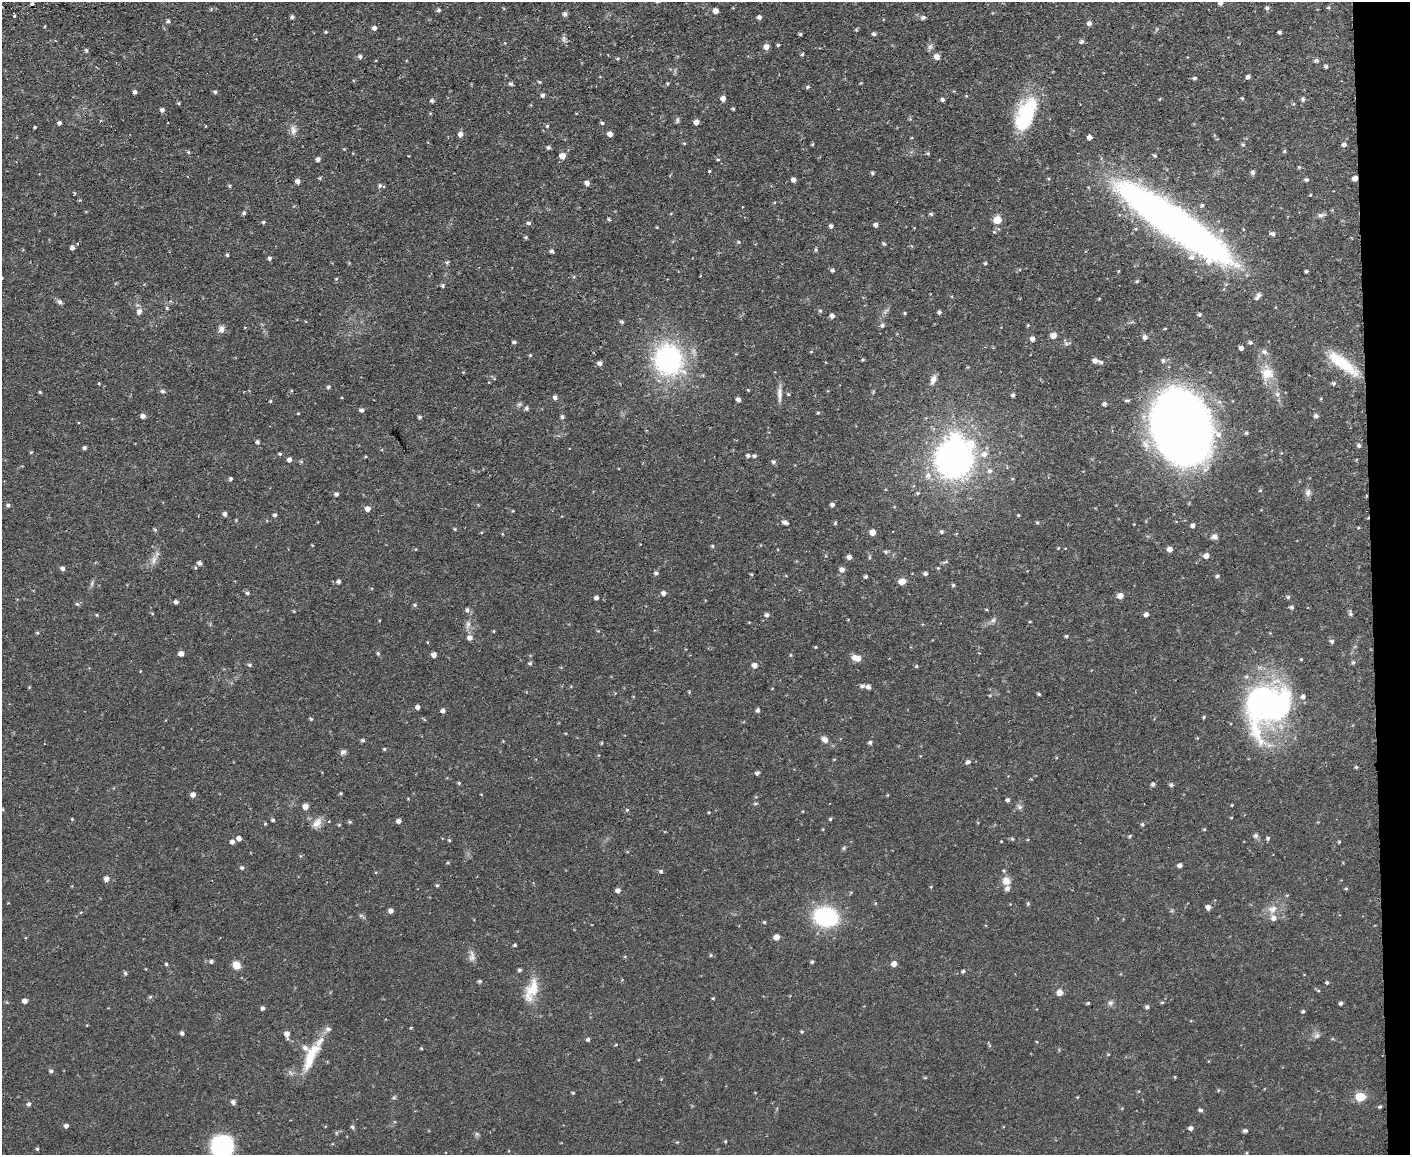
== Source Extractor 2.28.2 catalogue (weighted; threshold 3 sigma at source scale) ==
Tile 9 of 3 x 4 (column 3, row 3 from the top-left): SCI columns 2947-4354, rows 1210-2362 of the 4593 x 4724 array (HDU 1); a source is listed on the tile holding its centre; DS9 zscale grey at full resolution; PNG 1412 x 1157 px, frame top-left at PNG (2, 2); no overlay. Shown black and unused: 3% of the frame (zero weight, under 2 of 3 exposures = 3% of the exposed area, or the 3 px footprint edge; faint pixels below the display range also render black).
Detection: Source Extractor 2.28.2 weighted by HDU 2 'WHT'; one run over the whole footprint, this tile lists its part. Background 0.0535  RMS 0.0061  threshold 0.0276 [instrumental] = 3 sigma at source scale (4.5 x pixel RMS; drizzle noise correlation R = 1.50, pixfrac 1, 0.05/0.05 arcsec/px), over >= 5 px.
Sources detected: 407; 1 too faint to see at this stretch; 1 inside a brighter object's white glare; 4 cosmic-ray / hot-pixel residue — not listed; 7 inside a brighter listed object's ellipse — not listed separately; the other 394 listed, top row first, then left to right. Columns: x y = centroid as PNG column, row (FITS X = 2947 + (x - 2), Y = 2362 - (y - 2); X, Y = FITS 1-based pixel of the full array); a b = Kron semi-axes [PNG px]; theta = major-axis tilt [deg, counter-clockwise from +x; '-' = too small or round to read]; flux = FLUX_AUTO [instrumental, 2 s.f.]
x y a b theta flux
1221 2 6 5 - 2.4
1328 7 5 3 - 0.62
1267 8 6 5 - 1.3
211 9 4 4 - 0.66
438 10 5 4 - 1.1
715 11 5 5 - 3.2
565 14 5 5 - 1.9
14 16 3 3 - 0.93
292 17 4 4 - 1.4
759 17 4 4 - 1.8
923 18 6 5 - 1.7
168 21 5 4 - 1.2
1089 23 6 5 - 2
45 26 4 2 - 0.48
374 28 5 5 - 1.8
326 32 4 4 - 0.64
1279 32 3 3 - 1.1
800 34 4 3 - 0.86
874 34 5 4 - 1.4
564 39 11 4 -82 1.6
1081 41 6 5 - 1.4
778 45 3 3 - 0.72
766 47 6 6 - 3.4
930 47 9 7 56 1.8
86 50 5 4 - 0.96
802 54 4 3 - 0.71
360 56 5 5 - 1.5
937 56 5 5 - 3.9
617 58 5 4 - 0.73
1316 60 6 5 - 1.4
1326 66 4 4 - 1.2
1248 77 4 4 - 2
1194 78 5 4 - 1.1
539 82 5 4 - 0.68
668 83 4 3 - 0.69
511 84 6 4 -26 1.2
807 87 6 4 28 0.93
954 91 4 4 - 0.48
135 92 4 4 - 1.8
215 92 5 4 - 0.98
542 95 5 4 - 1.6
723 98 5 5 - 3
1242 98 5 4 - 0.67
942 99 4 4 - 1.4
1160 99 5 3 - 0.43
1303 99 6 5 - 1.2
432 100 5 4 - 1.2
179 103 4 3 - 0.8
1293 104 5 5 - 0.75
733 109 4 3 - 0.72
162 110 5 5 - 1.7
430 113 5 3 - 0.49
1026 115 38 17 66 50
910 119 5 5 - 0.69
677 120 7 5 78 1.2
696 122 5 5 - 2.8
59 123 4 4 - 1.7
602 123 5 4 - 0.89
206 126 4 2 - 0.38
547 126 5 4 - 0.72
34 127 3 3 - 0.87
293 130 13 8 -89 3.4
460 134 6 5 - 2.8
610 134 5 4 - 3.2
1089 137 5 4 - 2.5
684 143 4 4 - 0.59
812 144 5 3 - 0.61
1243 144 5 5 - 0.92
1344 145 6 5 - 1.6
548 147 5 5 - 1.2
1284 151 5 4 - 0.76
188 152 5 5 - 0.79
928 153 5 4 - 0.75
562 156 5 5 - 4.9
1155 156 4 3 - 1
318 159 5 4 - 2.1
718 160 4 3 - 0.61
1299 167 4 4 - 0.66
709 171 3 3 - 1
1253 172 5 5 - 1.5
872 173 4 4 - 0.91
320 178 4 4 - 0.64
1355 178 5 4 - 3.5
794 180 5 4 - 2.5
1306 180 5 4 - 1.2
298 181 5 5 - 2.7
587 183 5 5 - 2.6
380 185 6 5 - 1.1
230 186 4 4 - 0.74
1310 195 4 3 - 0.48
80 200 4 4 - 0.54
1202 205 6 4 74 0.97
244 213 5 4 - 0.88
931 214 5 4 - 1.1
1321 215 10 5 16 1.9
609 219 5 3 - 0.69
997 220 5 5 - 14
263 222 4 4 - 0.86
529 223 5 5 - 1.3
1174 223 120 24 -35 410
876 225 5 4 - 1.9
831 226 5 4 - 1.5
994 232 5 4 - 0.72
1273 234 6 5 - 1.7
526 237 4 4 - 0.9
739 242 5 4 - 0.76
883 243 5 4 - 0.9
72 247 4 4 - 1.9
816 250 5 4 - 0.89
552 251 5 4 - 1.3
227 255 4 3 - 0.84
269 258 5 5 - 1.1
447 262 6 3 19 0.83
985 263 5 4 - 0.78
832 270 5 5 - 1.3
678 271 3 2 - 0.39
1306 271 3 3 - 0.83
574 277 5 3 - 0.6
2 278 4 4 - 0.54
336 279 4 3 - 0.46
1137 281 4 4 - 0.69
443 286 5 4 - 1.1
1259 295 6 5 - 1.8
60 302 8 6 -44 1.5
167 308 5 4 - 0.67
139 311 8 6 61 2.7
820 311 5 4 - 0.71
939 312 4 4 - 1.3
904 313 4 3 - 0.72
1199 315 4 4 - 0.91
832 316 5 5 - 2.3
622 322 5 4 - 1
882 325 6 5 - 1.4
1028 325 4 3 - 0.58
221 329 11 8 87 2.5
1053 335 6 5 - 4.1
1145 337 5 5 - 2.3
1032 339 5 5 - 2.5
514 342 4 3 - 1.1
1250 343 5 5 - 1.1
1241 348 4 4 - 1.9
811 352 5 3 - 0.49
1264 352 9 7 -18 2.1
530 355 5 4 - 0.55
863 359 4 3 - 0.74
668 360 27 24 -62 110
1095 361 6 6 - 2.3
1101 362 5 5 - 1.2
600 363 5 5 - 2.2
1343 363 44 12 -37 24
1267 373 19 17 80 10
933 380 12 6 70 3.5
99 383 4 3 - 0.66
1334 383 5 5 - 1.2
328 387 5 4 - 1.1
748 390 4 3 - 0.48
162 391 6 5 - 1.2
40 392 4 4 - 0.64
780 394 22 6 89 3.8
788 394 5 4 - 0.68
1277 394 7 6 - 1.9
1013 395 4 4 - 1.3
555 397 5 5 - 2.2
738 399 4 4 - 2.6
1127 400 9 3 0 1
270 401 4 3 - 0.66
1105 404 5 5 - 1.7
526 408 5 5 - 1.3
362 410 5 4 - 1.7
298 413 3 3 - 0.52
818 413 4 3 - 0.72
143 416 5 4 - 2.5
1316 416 5 5 - 1.9
420 417 4 4 - 1.1
562 417 5 5 - 1.1
1182 428 48 40 -69 760
1246 433 5 4 - 0.77
257 442 5 4 - 1.2
1359 445 6 5 - 1.2
84 448 4 4 - 1.2
31 452 4 3 - 0.64
280 454 5 4 - 0.81
984 454 11 9 5 4.9
748 455 5 4 - 1.3
754 456 5 4 - 1.3
365 457 4 3 - 0.53
954 458 24 20 66 340
289 460 5 5 - 2.4
773 462 5 4 - 1.4
990 471 7 7 - 2.2
928 476 11 9 -77 4.5
231 479 4 4 - 1.3
1012 479 5 3 - 0.56
1260 490 5 4 - 0.63
1308 492 10 8 73 2.6
918 493 5 4 - 0.81
336 494 4 4 - 1.5
8 505 5 5 - 1.2
832 505 5 4 - 1.5
368 509 6 5 - 3.2
225 514 5 4 - 1.8
275 515 5 4 - 1.2
1018 515 3 3 - 0.68
785 522 7 5 -24 2.1
1037 522 4 4 - 0.73
835 523 5 4 - 0.68
1193 525 5 4 - 1.8
455 529 4 4 - 0.68
155 530 5 4 - 0.85
872 532 5 5 - 5.6
941 532 5 5 - 1.1
1214 537 8 7 - 2.3
712 546 5 4 - 0.72
1058 548 4 3 - 0.48
1170 549 5 5 - 2.9
885 552 5 5 - 1.1
826 556 5 3 - 0.5
1206 556 6 5 - 3.2
849 557 5 4 - 2.3
154 560 13 6 80 3.4
946 562 7 3 9 0.98
200 563 6 4 -31 1.7
62 568 5 4 - 1.8
938 568 4 4 - 0.6
842 570 6 6 - 2.6
656 573 6 5 - 1.3
925 574 5 4 - 1.4
786 576 5 3 - 0.46
1217 576 5 4 - 1
865 577 4 4 - 1.1
902 581 6 5 - 6.4
338 582 5 5 - 1.4
92 583 8 4 88 1.1
953 585 4 4 - 0.86
247 593 5 4 - 1
664 593 6 5 - 2
1120 596 7 6 - 3.8
1288 597 5 4 - 1.2
596 598 5 4 - 1.5
176 602 6 5 - 1.3
77 604 6 4 -43 0.84
415 605 5 5 - 1
1291 607 5 4 - 1.3
986 609 5 3 - 0.5
467 610 6 6 - 1.7
152 613 5 3 - 0.49
1350 613 7 5 -79 1.3
1146 614 5 4 - 2.1
97 615 4 3 - 0.61
767 615 5 5 - 1.6
993 620 8 6 27 1.7
1030 621 4 3 - 0.49
468 624 11 6 76 2.7
37 633 5 3 - 0.6
1066 636 4 4 - 0.9
470 637 6 5 - 3
1332 641 6 5 - 1.2
427 642 5 3 - 0.48
816 647 4 3 - 0.47
181 653 5 5 - 2.6
378 653 5 4 - 0.88
434 655 5 5 - 2.5
791 655 5 3 - 0.5
856 658 12 7 -15 4.1
1353 662 6 4 74 1
530 663 5 4 - 1
250 665 5 5 - 1.1
754 665 6 5 - 3
916 666 5 4 - 0.6
862 686 7 5 -10 1.6
868 687 5 4 - 2.1
689 692 4 3 - 0.54
1039 694 4 3 - 0.8
990 695 5 3 - 0.59
1267 702 57 45 66 160
417 707 4 4 - 2.2
758 710 5 4 - 1.4
443 711 5 4 - 2
1204 717 5 4 - 0.67
311 719 5 4 - 0.78
363 740 5 4 - 1
825 740 9 7 -42 3.1
870 742 5 4 - 1.1
601 743 5 3 - 0.56
384 749 5 4 - 0.66
343 752 8 6 35 1.7
968 762 6 5 - 1.7
1356 767 6 3 -17 0.64
757 773 5 4 - 1.4
459 783 5 4 - 0.68
1153 784 5 4 - 1.5
1171 785 5 4 - 1.3
340 793 4 4 - 0.7
193 795 5 5 - 2.6
1008 800 4 4 - 1.5
755 803 6 5 - 0.95
1232 805 3 3 - 0.55
305 806 5 5 - 4
1019 807 9 6 -49 1.6
2 809 5 3 - 0.57
627 810 5 4 - 0.7
709 812 3 2 - 0.5
72 819 4 3 - 0.52
830 819 4 4 - 0.74
273 820 5 3 - 0.87
398 821 5 4 - 2.2
350 822 5 4 - 0.77
317 823 15 9 47 4.8
265 824 4 4 - 0.66
1142 824 5 4 - 0.86
339 825 4 4 - 0.58
1204 829 4 4 - 0.57
1130 836 5 4 - 0.77
1256 836 6 6 - 1.5
239 838 5 5 - 2.3
1268 838 5 4 - 1.2
1012 839 5 4 - 0.73
449 840 5 4 - 0.63
1001 841 2 2 - 0.61
232 842 5 5 - 2.3
1339 842 4 3 - 0.63
844 848 6 4 62 0.85
448 862 5 3 - 0.62
1180 865 5 4 - 1.9
242 868 5 5 - 1.1
661 871 5 5 - 1.1
106 879 5 5 - 3.2
1006 881 12 11 - 5.1
437 885 5 4 - 0.84
931 887 4 4 - 0.51
1346 889 5 3 - 0.61
618 891 5 5 - 2.5
1287 895 5 3 - 0.52
1028 904 5 4 - 0.8
1208 907 5 5 - 2.8
1273 909 12 11 - 5.4
391 911 5 4 - 2.5
361 916 7 4 0 0.98
826 917 24 18 -8 55
764 922 4 4 - 0.66
776 937 5 5 - 4.4
515 945 4 3 - 0.81
711 955 5 4 - 0.71
472 956 16 7 90 3.2
211 961 5 5 - 1.4
812 962 4 4 - 0.94
166 964 4 4 - 0.82
894 964 5 5 - 3.3
236 965 8 7 - 6
520 970 4 4 - 1.2
963 971 4 4 - 1.2
125 973 5 5 - 1
480 981 4 4 - 1.1
1327 983 4 4 - 0.95
531 990 33 14 70 14
1059 992 6 6 - 4.8
150 997 6 4 44 0.76
713 998 4 3 - 0.57
25 1001 5 4 - 2.7
1162 1002 5 3 - 0.59
1088 1003 4 4 - 0.68
1110 1003 7 6 - 1.7
1341 1003 4 4 - 1.4
1147 1007 5 4 - 1.4
262 1008 5 4 - 1.5
1303 1011 4 4 - 1
802 1032 4 4 - 0.68
182 1033 4 4 - 1.5
287 1034 7 5 -76 3.6
1317 1036 10 7 49 1.9
588 1039 5 4 - 1.3
1037 1042 4 3 - 0.48
616 1045 5 3 - 0.61
421 1048 4 4 - 0.61
1108 1054 5 3 - 0.47
311 1056 43 13 66 19
51 1071 5 4 - 1.3
1175 1077 5 3 - 0.48
925 1078 6 3 0 0.57
573 1093 4 3 - 0.66
1360 1097 6 5 - 24
394 1098 6 4 1 0.79
233 1102 6 5 - 1.5
29 1104 5 5 - 1.3
1380 1107 4 4 - 0.81
1201 1110 5 4 - 1.5
66 1126 4 4 - 2.1
352 1127 6 5 - 0.99
1191 1128 5 4 - 2.2
1245 1131 5 4 - 1.5
725 1141 4 4 - 0.64
221 1147 21 20 - 53
37 1149 4 4 - 0.79
1246 1153 4 3 - 0.5
Overlapping masked pixels (flux is a lower limit): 3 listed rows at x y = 1355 178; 1182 428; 1267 702
Isophote crosses this tile's border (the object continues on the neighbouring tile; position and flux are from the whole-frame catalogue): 3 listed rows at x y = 1221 2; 2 278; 221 1147